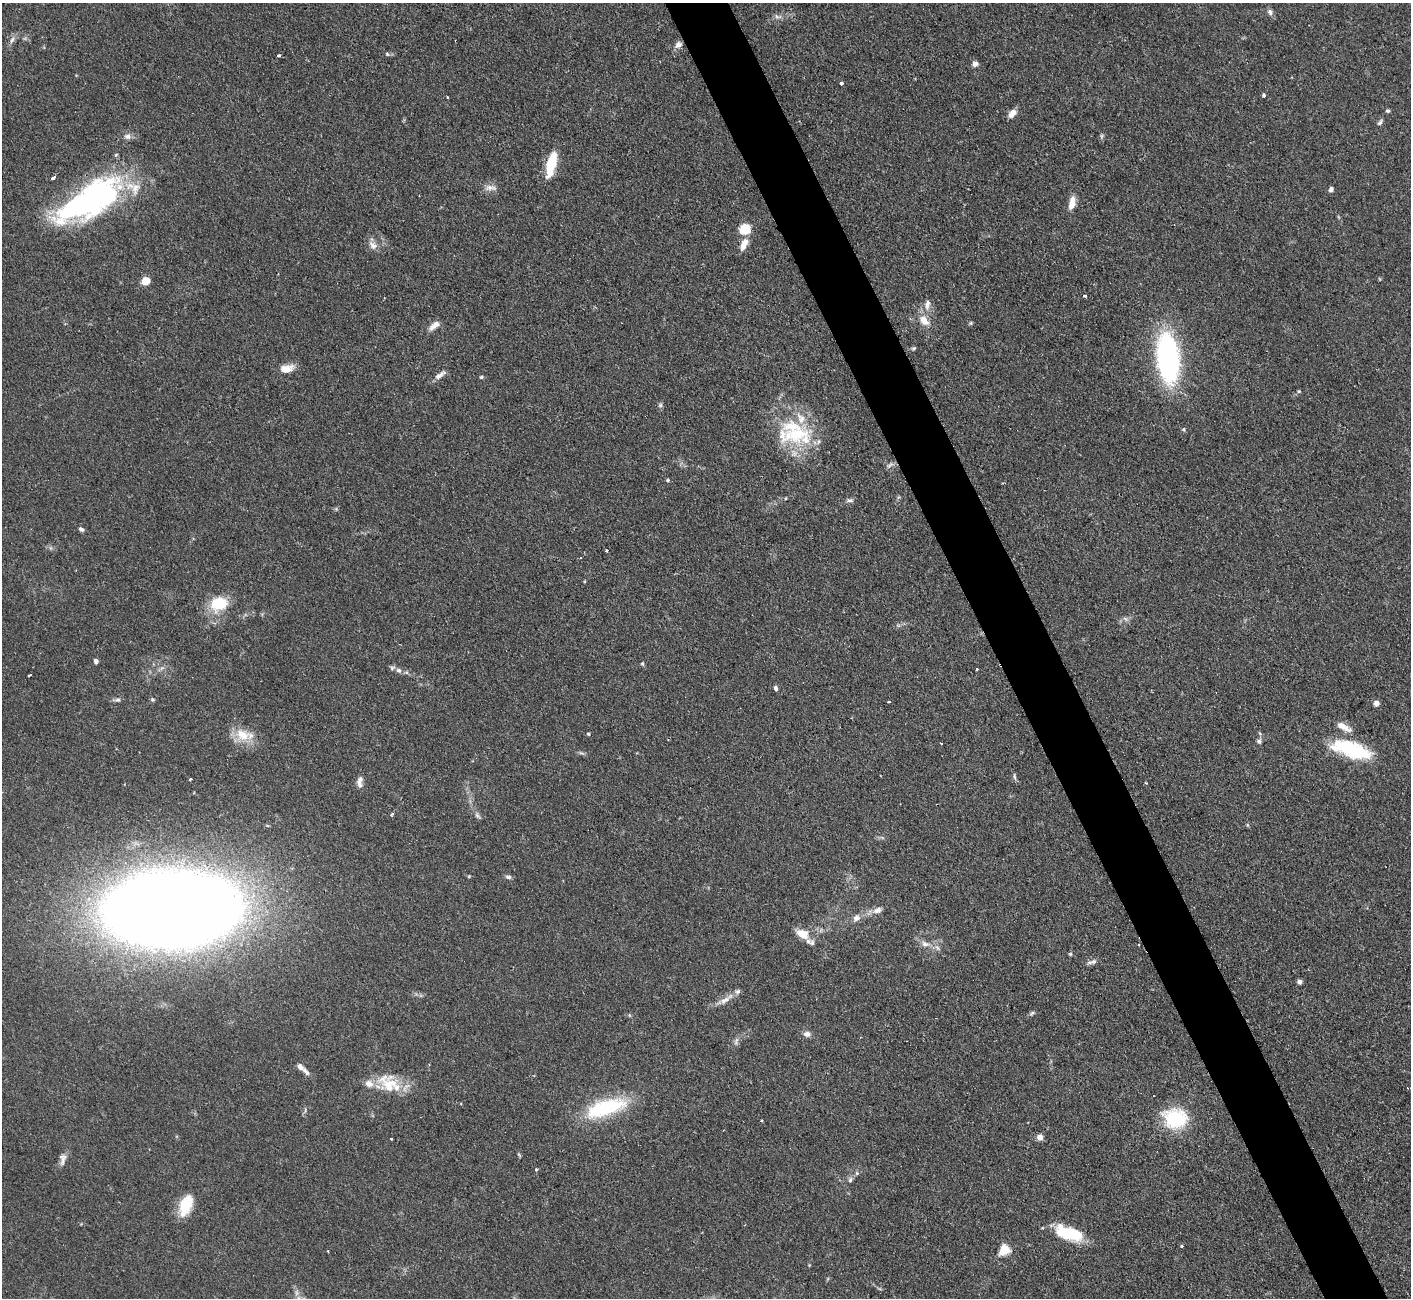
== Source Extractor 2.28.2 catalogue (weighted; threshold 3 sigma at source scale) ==
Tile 6 of 4 x 4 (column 2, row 2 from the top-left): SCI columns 1409-2817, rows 2878-4173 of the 5636 x 5623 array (HDU 1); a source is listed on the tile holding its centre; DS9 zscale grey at full resolution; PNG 1413 x 1300 px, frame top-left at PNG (2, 3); no overlay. Shown black and unused: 4% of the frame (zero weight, under 2 of 3 exposures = <1% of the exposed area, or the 3 px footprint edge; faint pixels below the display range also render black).
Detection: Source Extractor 2.28.2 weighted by HDU 2 'WHT'; one run over the whole footprint, this tile lists its part. Background 0.0825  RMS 0.0058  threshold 0.026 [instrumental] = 3 sigma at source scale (4.5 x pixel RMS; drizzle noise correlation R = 1.50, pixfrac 1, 0.05/0.05 arcsec/px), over >= 5 px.
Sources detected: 111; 5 inside a brighter object's white glare — not listed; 10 inside a brighter listed object's ellipse — not listed separately; the other 96 listed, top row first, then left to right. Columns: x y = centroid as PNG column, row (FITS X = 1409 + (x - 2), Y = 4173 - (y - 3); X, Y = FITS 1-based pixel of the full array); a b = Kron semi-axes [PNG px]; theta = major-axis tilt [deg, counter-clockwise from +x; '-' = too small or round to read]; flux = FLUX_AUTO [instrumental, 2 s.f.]
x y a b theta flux
1270 12 8 7 - 2
777 17 12 6 -10 2.3
12 40 10 5 65 2.2
678 45 10 8 39 3
279 55 4 3 - 1.4
975 64 7 5 18 2.6
841 83 3 3 - 5.6
1264 95 4 4 - 1.3
447 97 2 2 - 0.51
1388 111 5 4 - 1.1
1012 113 10 6 47 4.9
1380 122 10 5 55 1.4
127 136 9 8 - 2.5
551 164 28 9 77 19
53 178 4 3 - 2.1
491 188 17 7 2 3.8
1331 189 5 4 - 2.3
1072 203 16 7 76 6.1
86 204 84 36 32 95
744 229 9 8 - 20
744 244 16 7 67 6
373 245 12 8 -51 3.8
146 281 7 6 - 8.4
1085 296 3 3 - 1.7
927 304 16 7 82 3.9
924 320 13 8 -57 7.3
971 323 5 5 - 0.76
434 325 16 7 40 4.2
913 348 6 5 - 0.93
1168 358 40 18 -83 130
287 369 18 9 8 6.6
440 375 16 6 34 3.4
481 377 5 4 - 0.85
1299 391 5 5 - 0.73
660 405 6 5 - 1.2
796 435 41 25 16 41
890 465 12 5 42 1.8
668 480 5 4 - 0.78
786 498 5 3 - 0.45
849 500 9 4 -10 1.4
81 529 7 5 -31 1.3
606 550 3 3 - 1.7
219 603 20 16 24 21
1125 619 7 6 - 1.6
96 661 5 4 - 1.9
642 664 6 4 -85 0.9
399 670 8 6 -33 2.2
977 670 3 3 - 1.9
29 675 3 2 - 1.3
775 688 6 5 - 1.5
152 699 5 5 - 0.96
117 700 10 5 -2 1.5
889 702 3 2 - 1
1376 703 6 6 - 2.5
1344 727 22 8 -28 5.8
588 734 5 4 - 0.66
243 735 23 16 -23 13
1259 741 6 5 - 1.3
941 744 3 3 - 1.7
1355 752 39 18 -12 36
581 753 9 3 -13 1.1
1014 777 10 3 -82 1.1
190 779 4 3 - 0.77
360 781 14 7 85 3.5
392 814 3 3 - 1
477 815 10 6 -56 1.7
469 876 4 3 - 0.51
508 877 9 5 -8 1.5
172 909 79 44 4 2400
877 910 14 8 21 3.9
856 918 8 7 - 3.4
802 934 15 10 -27 9
925 944 13 8 -17 4.1
937 948 10 5 -54 2.1
1070 954 5 4 - 0.78
1092 962 15 5 14 2.3
1299 982 5 5 - 2
738 991 8 7 - 1.7
725 1000 15 7 33 4.6
1032 1013 8 4 36 1.1
807 1034 9 7 -2 2.8
736 1041 12 5 70 1.9
306 1072 14 6 -48 2.5
390 1083 35 21 -20 21
606 1108 52 18 17 46
1175 1119 21 18 -7 41
761 1120 3 3 - 1.3
1040 1137 6 6 - 3.9
391 1139 3 3 - 0.98
63 1159 17 8 80 3.4
536 1169 3 3 - 1.3
850 1180 8 5 79 1.6
185 1205 22 12 71 20
1065 1232 26 15 -34 19
1182 1246 4 3 - 0.89
1004 1250 13 11 32 8.8